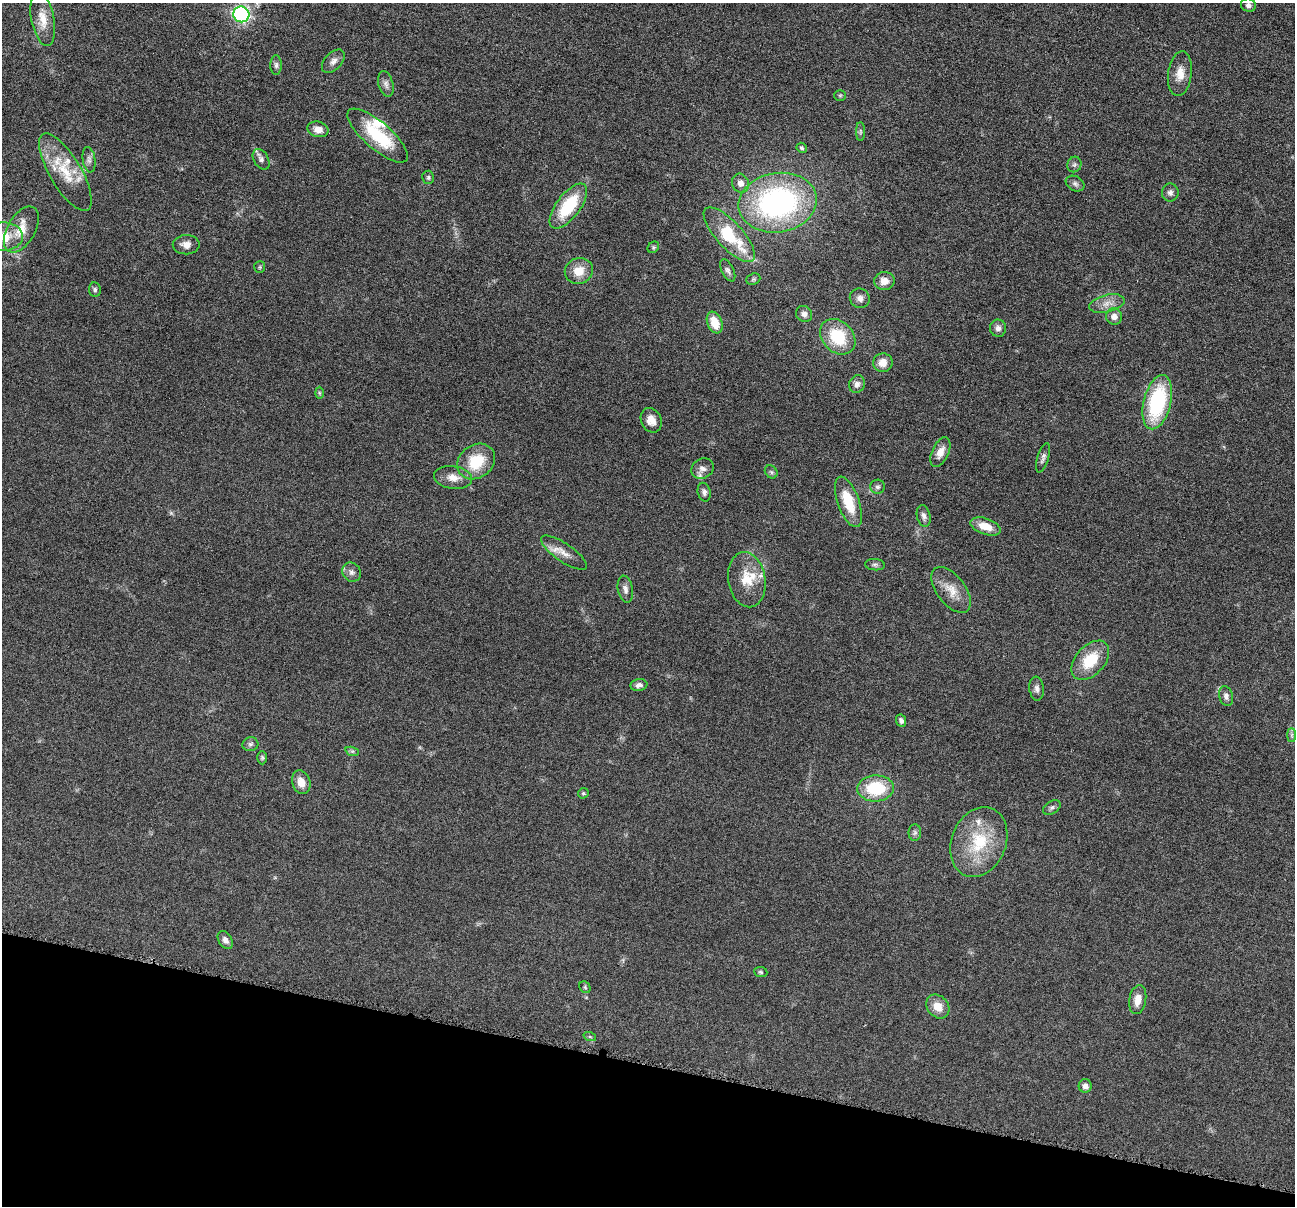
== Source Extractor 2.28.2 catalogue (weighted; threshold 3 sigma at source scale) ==
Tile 15 of 4 x 4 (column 3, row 4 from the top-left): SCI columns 2592-3884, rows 257-1460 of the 5181 x 5200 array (HDU 1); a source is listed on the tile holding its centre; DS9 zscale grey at full resolution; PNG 1297 x 1208 px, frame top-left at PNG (2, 3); each listed source drawn as its Kron ellipse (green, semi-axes under 4 px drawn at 4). Shown black and unused: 12% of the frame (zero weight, under 4 of 8 exposures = <1% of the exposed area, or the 3 px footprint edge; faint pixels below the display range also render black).
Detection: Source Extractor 2.28.2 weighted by HDU 2 'WHT'; one run over the whole footprint, this tile lists its part. Background 0.0363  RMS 0.0033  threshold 0.0133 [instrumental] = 3 sigma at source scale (4.09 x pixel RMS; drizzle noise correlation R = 1.36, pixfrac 0.8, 0.05/0.05 arcsec/px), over >= 5 px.
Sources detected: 92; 8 inside a brighter listed object's ellipse — not listed separately; the other 84 listed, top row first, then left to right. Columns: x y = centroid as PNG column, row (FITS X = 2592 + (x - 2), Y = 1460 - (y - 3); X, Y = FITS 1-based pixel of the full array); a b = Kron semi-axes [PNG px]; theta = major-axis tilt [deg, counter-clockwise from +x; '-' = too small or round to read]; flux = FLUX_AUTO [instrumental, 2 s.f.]
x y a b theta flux
1248 5 7 6 - 0.93
241 14 8 8 - 56
43 19 27 11 -79 5.1
333 61 14 8 46 1.6
276 65 10 6 90 0.88
1180 74 22 12 82 4.1
386 84 13 7 -75 1.3
840 95 6 5 - 0.43
318 129 11 7 -13 2.2
860 132 9 4 -90 0.63
378 136 38 13 -41 16
802 148 5 4 - 0.49
261 159 11 7 -60 1.3
89 160 13 6 -81 1.3
1074 164 8 7 - 0.78
65 172 44 15 -59 11
428 177 6 6 - 0.53
740 183 9 8 - 2.1
1075 184 10 7 -30 1
1170 192 9 8 - 1.1
778 203 39 29 9 68
568 206 27 11 53 15
21 229 25 14 60 5.5
729 235 35 13 -48 17
4 237 19 14 0 7.6
186 245 13 9 0 2.1
653 247 6 5 - 0.43
260 267 6 5 - 0.42
728 270 12 6 -63 1
579 271 14 13 - 4.8
753 279 7 5 21 0.51
884 281 10 9 - 2.5
95 289 7 6 - 0.66
860 298 10 9 - 1.5
1107 304 18 8 13 2.9
804 314 8 7 - 1.3
1114 316 8 8 - 2
715 322 11 7 -69 5.6
998 328 8 8 - 1.3
838 337 20 15 -45 13
883 363 10 9 - 3.1
857 384 9 8 - 1.3
319 393 6 4 -89 0.39
1157 402 28 13 76 28
651 420 13 10 -65 2.8
940 452 16 8 66 2.9
1043 458 15 5 73 1.1
476 461 20 16 36 11
702 469 11 10 - 1.7
771 472 7 5 -46 0.59
453 478 19 11 -7 3.4
877 487 7 7 - 0.84
704 492 9 6 -76 1
848 502 26 10 -70 9.1
924 516 11 6 -76 1.1
986 526 16 8 -19 4.5
564 553 27 9 -34 3.3
875 565 10 5 -5 0.75
352 572 10 9 - 1.3
747 580 28 18 -80 7.5
625 589 13 7 -78 1.4
951 590 26 14 -52 5
1090 660 23 14 47 10
639 685 8 6 8 1.2
1037 689 12 7 -85 1.2
1226 696 10 7 -74 1.2
901 721 6 5 - 0.8
1292 735 7 4 90 0.64
250 744 8 7 - 0.82
352 751 7 4 -18 0.52
262 758 7 5 -90 0.48
301 782 12 9 -70 3.4
876 788 18 13 2 14
583 793 5 5 - 0.43
1052 808 9 6 31 0.81
915 833 8 6 89 0.74
979 842 36 27 69 16
225 940 10 6 -58 1.3
761 972 7 5 -8 0.54
585 987 6 5 - 0.45
1138 1000 15 8 79 3
938 1006 13 10 -47 4
590 1037 6 4 -19 0.38
1085 1086 7 6 - 1.4
Isophote crosses this tile's border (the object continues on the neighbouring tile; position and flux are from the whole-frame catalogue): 2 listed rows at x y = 241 14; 4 237